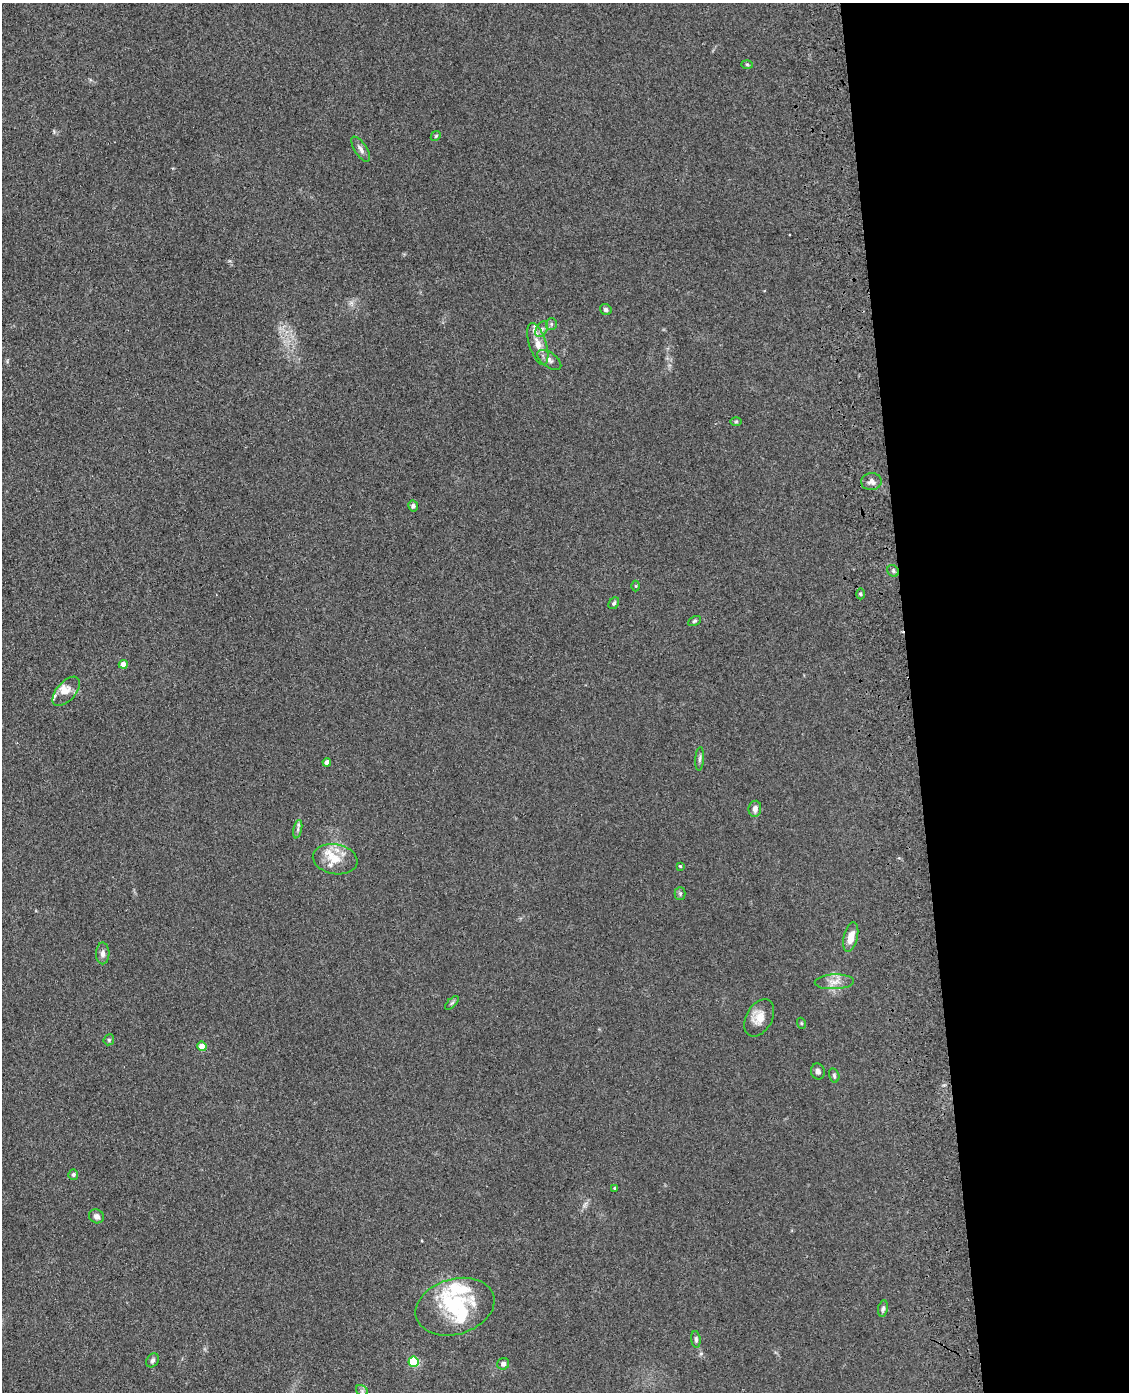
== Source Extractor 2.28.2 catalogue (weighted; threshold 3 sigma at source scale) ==
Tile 8 of 4 x 3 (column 4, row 2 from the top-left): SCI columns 3497-4623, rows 1643-3032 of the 4740 x 4572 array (HDU 1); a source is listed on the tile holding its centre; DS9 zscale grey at full resolution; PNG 1131 x 1394 px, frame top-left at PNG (2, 3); each listed source drawn as its Kron ellipse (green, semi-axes under 4 px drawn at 4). Shown black and unused: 19% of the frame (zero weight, under 3 of 4 exposures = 6% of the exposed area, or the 3 px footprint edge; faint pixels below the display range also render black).
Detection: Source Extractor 2.28.2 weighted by HDU 2 'WHT'; one run over the whole footprint, this tile lists its part. Background 0.0882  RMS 0.0092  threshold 0.0414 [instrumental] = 3 sigma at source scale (4.5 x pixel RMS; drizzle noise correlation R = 1.50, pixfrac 1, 0.05/0.05 arcsec/px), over >= 5 px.
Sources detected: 50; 1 inside a brighter object's white glare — neither listed nor drawn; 4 inside a brighter listed object's ellipse — not listed separately; the other 45 listed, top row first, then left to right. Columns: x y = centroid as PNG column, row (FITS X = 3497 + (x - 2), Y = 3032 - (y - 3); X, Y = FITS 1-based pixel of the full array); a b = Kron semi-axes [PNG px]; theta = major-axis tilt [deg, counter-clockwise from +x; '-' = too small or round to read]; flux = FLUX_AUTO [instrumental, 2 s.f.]
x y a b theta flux
747 64 6 4 -2 1.1
436 136 5 4 - 1.2
361 149 14 6 -57 3.8
606 309 6 5 - 2.3
551 324 6 5 - 1.6
542 329 8 5 60 2.8
538 344 22 8 -72 10
549 360 14 7 -35 4.3
736 421 6 4 1 1.1
871 482 10 8 6 4.2
413 506 5 5 - 2.4
893 571 6 5 - 1.7
636 586 5 3 - 0.87
860 594 5 3 - 0.99
614 603 6 5 - 1.8
694 621 7 4 28 1.4
123 664 4 4 - 8.4
66 691 18 9 49 7.9
700 759 12 4 86 2.2
327 762 4 4 - 4.9
755 809 8 6 81 4.5
298 829 9 4 77 2.1
335 859 22 15 -11 19
680 866 3 3 - 1
680 893 6 5 - 1.6
851 937 15 7 77 11
103 953 11 6 89 3.7
834 982 19 7 2 8
452 1003 9 3 45 1.5
759 1018 20 13 60 11
801 1023 5 3 - 0.9
109 1040 6 5 - 1.4
202 1046 4 4 - 16
818 1071 8 7 - 3
834 1075 7 5 -74 1.8
73 1175 5 5 - 2.3
615 1188 3 3 - 1.2
96 1216 7 7 - 3.5
455 1307 40 28 17 59
883 1308 8 5 80 2.2
696 1339 8 4 -84 2
153 1360 7 5 57 2.3
414 1362 5 5 - 65
503 1364 6 5 - 3.5
362 1391 7 5 -46 2.3